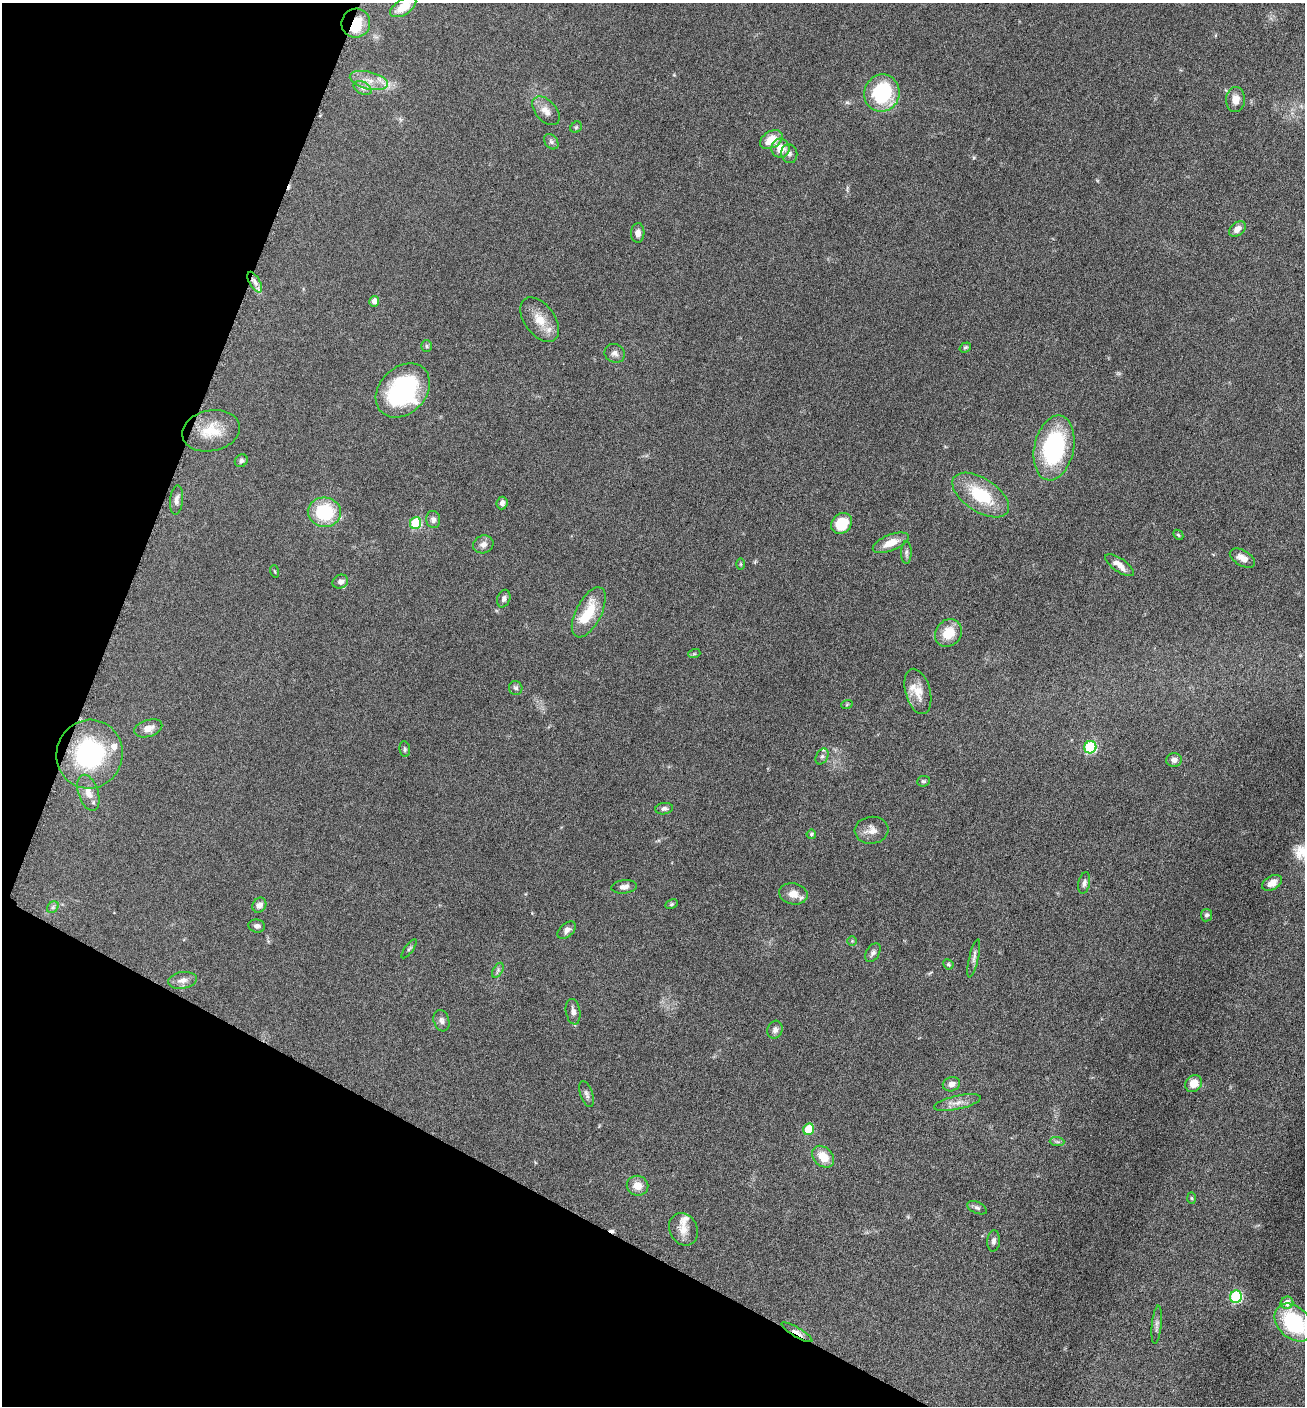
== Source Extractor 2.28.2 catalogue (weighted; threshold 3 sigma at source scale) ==
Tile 9 of 4 x 4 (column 1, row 3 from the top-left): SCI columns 286-1588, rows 1410-2813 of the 5650 x 5633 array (HDU 1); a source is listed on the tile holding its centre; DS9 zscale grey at full resolution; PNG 1307 x 1408 px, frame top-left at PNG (2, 3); each listed source drawn as its Kron ellipse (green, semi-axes under 4 px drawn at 4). Shown black and unused: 22% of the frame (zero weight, under 6 of 12 exposures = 1% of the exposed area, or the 3 px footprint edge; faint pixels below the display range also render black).
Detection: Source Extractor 2.28.2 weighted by HDU 2 'WHT'; one run over the whole footprint, this tile lists its part. Background 0.088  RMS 0.0039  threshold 0.0158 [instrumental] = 3 sigma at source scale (4.09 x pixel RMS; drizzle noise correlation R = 1.36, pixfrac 0.8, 0.05/0.05 arcsec/px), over >= 5 px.
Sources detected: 103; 1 inside a brighter object's white glare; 1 cosmic-ray / hot-pixel residue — neither listed nor drawn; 6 inside a brighter listed object's ellipse — not listed separately; the other 95 listed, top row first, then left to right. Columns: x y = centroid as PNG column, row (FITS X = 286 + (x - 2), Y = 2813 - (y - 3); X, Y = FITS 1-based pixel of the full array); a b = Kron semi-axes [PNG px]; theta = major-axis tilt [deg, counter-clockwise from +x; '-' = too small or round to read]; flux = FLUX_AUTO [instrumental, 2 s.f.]
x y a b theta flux
403 7 15 7 33 6.2
356 23 15 14 - 8.2
369 80 19 8 -14 4.6
363 88 10 6 -27 1.5
882 93 19 17 68 28
1235 100 12 9 89 3.6
546 111 17 10 -49 3.3
576 127 6 5 - 0.54
771 140 12 8 31 6.7
551 142 9 6 -50 0.97
780 148 9 9 - 4.9
789 154 9 8 - 1.5
1237 229 9 6 42 2.3
638 233 10 6 87 1.8
255 282 11 5 -60 1.5
374 301 5 5 - 2.5
540 320 25 15 -54 6.7
427 346 6 5 - 0.61
965 348 6 4 34 0.6
615 353 10 9 - 1.6
403 390 30 23 45 41
211 431 29 20 12 9.8
1054 448 33 19 78 44
241 461 7 6 - 0.94
981 495 32 16 -33 18
177 500 15 6 84 1.5
502 503 6 5 - 1.3
324 512 16 14 -4 20
433 520 8 7 - 1.4
416 523 6 5 - 25
842 523 11 9 43 9.3
1178 535 6 4 -44 0.47
891 543 19 8 22 4.9
483 544 10 9 - 2
906 552 11 5 89 1
1242 558 14 7 -30 3.1
740 564 6 4 -90 0.43
1120 565 17 6 -34 2.8
275 571 6 3 -71 0.33
340 582 8 6 27 1.7
504 599 9 6 71 1.3
589 612 27 12 63 12
948 633 14 12 51 7.8
694 654 6 4 18 0.48
516 688 7 6 - 0.91
918 691 23 12 -75 5
847 704 6 3 20 0.36
148 728 14 8 18 2.9
1090 747 6 6 - 34
405 749 8 5 -83 0.72
90 754 34 33 - 39
822 756 8 6 62 1
1174 760 8 7 - 1.7
923 781 6 5 - 0.65
88 793 19 10 -72 3.6
664 809 9 5 8 1.2
871 830 17 13 5 3.4
811 834 5 4 - 0.69
1084 883 11 5 78 1.2
1272 883 10 7 30 3
624 887 13 6 6 1.9
793 894 14 10 -11 3.7
671 904 6 4 27 0.52
259 905 8 6 55 2.1
53 907 6 5 - 0.73
1206 915 6 5 - 0.89
257 926 8 6 -10 1.3
567 930 11 6 41 1.6
852 941 5 5 - 0.46
409 949 11 3 54 0.72
873 953 10 6 57 1.2
974 958 19 4 77 1.6
948 964 5 4 - 0.61
498 970 8 5 60 0.8
182 980 14 8 9 2.8
573 1012 13 7 -79 1.8
441 1021 11 7 -72 1.4
775 1030 9 7 72 1.4
951 1084 9 7 20 2.1
1194 1084 9 7 43 4.4
587 1094 13 6 -72 1.3
957 1103 24 7 13 3
809 1129 6 5 - 13
1057 1142 7 4 -2 0.76
823 1157 12 9 -44 6.1
637 1186 11 10 - 3.9
1192 1198 6 4 -88 0.45
977 1208 10 5 -24 0.96
683 1229 17 14 -62 4
994 1241 10 6 85 1.3
1236 1297 6 6 - 36
1287 1303 6 6 - 3.1
1294 1323 22 15 -45 29
1157 1325 19 5 84 1.4
797 1332 18 4 -30 1.9
Overlapping masked pixels (flux is a lower limit): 2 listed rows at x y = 356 23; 797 1332
Isophote crosses this tile's border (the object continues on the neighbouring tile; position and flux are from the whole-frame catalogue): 1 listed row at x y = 1294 1323